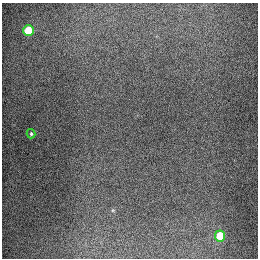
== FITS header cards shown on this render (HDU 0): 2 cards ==
NAXIS1  =                  256
NAXIS2  =                  256

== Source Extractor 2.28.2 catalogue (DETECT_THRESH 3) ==
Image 256 x 256 px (HDU 0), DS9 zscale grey, 1 PNG px = 1 image px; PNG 260 x 260 px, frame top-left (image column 1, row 256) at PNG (2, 3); each listed source drawn as its Kron ellipse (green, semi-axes under 4 px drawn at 4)
Background 1320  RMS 27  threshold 81.4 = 3 sigma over >= 5 px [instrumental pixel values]
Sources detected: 3; all 3 listed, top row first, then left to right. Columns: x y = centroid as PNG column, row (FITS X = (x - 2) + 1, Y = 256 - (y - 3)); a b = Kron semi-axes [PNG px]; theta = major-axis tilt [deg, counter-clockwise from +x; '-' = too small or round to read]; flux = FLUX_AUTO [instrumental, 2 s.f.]
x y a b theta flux
28 30 5 5 - 91000
31 134 4 3 - 2600
220 236 5 5 - 71000